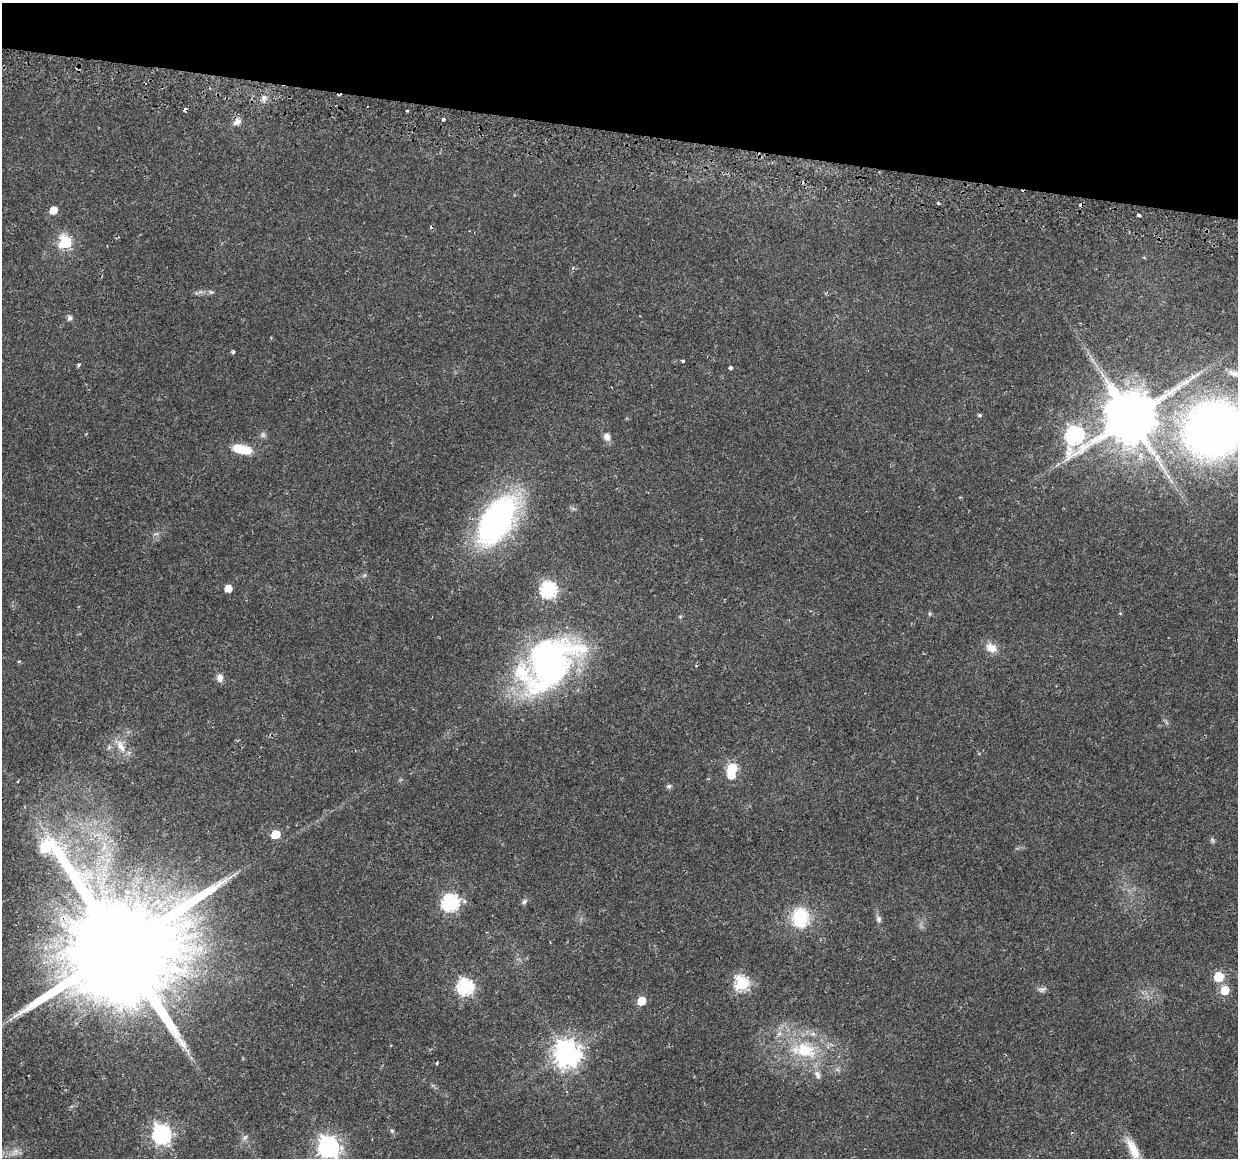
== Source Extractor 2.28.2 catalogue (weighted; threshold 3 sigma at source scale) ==
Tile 2 of 4 x 4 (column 2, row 1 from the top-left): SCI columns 1300-2535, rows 3757-4912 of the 5079 x 5259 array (HDU 1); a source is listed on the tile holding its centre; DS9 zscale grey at full resolution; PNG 1240 x 1160 px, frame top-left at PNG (2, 3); no overlay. Shown black and unused: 11% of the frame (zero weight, under 2 of 3 exposures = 5% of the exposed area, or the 3 px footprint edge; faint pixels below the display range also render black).
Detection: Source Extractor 2.28.2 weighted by HDU 2 'WHT'; one run over the whole footprint, this tile lists its part. Background 0.0172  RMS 0.0026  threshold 0.0119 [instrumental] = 3 sigma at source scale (4.5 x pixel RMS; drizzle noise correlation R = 1.50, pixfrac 1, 0.0396/0.0396 arcsec/px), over >= 5 px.
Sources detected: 67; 1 too faint to see at this stretch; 1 inside a brighter object's white glare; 6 cosmic-ray / hot-pixel residue — not listed; the other 59 listed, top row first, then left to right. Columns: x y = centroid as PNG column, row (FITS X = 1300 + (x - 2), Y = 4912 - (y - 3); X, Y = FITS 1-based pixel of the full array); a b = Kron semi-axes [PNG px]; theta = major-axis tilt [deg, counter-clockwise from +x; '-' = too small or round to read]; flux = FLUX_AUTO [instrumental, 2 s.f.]
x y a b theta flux
264 98 10 8 75 1.4
185 110 4 3 - 2.4
443 120 4 3 - 0.82
237 122 9 7 36 1.9
938 203 4 3 - 0.42
53 210 6 5 - 3.9
1139 215 4 3 - 2.6
65 242 7 6 - 32
572 268 5 4 - 0.5
211 292 7 5 -2 0.53
70 318 5 5 - 1
233 352 3 3 - 1.1
683 361 3 3 - 0.37
79 364 3 3 - 1.2
730 368 4 3 - 1.8
1234 373 20 8 -18 2.8
979 415 3 3 - 1.2
1130 418 16 14 -67 1800
1214 430 51 47 23 190
263 435 7 7 - 0.74
1075 435 12 9 -87 79
607 437 10 8 -73 1.6
243 449 21 9 -14 6.8
497 520 64 33 57 60
228 588 5 5 - 3.9
548 590 7 7 - 61
929 614 6 4 -90 0.33
991 648 16 11 -23 2.9
19 661 4 3 - 0.25
548 664 74 48 43 86
220 678 11 9 -82 1.4
121 746 18 9 -63 3
732 768 6 6 - 18
669 786 6 5 - 0.67
276 834 6 5 - 9
1212 840 9 4 -55 0.49
230 877 10 4 30 1.1
127 892 7 6 - 1.1
524 902 8 6 41 0.73
450 903 8 7 - 67
800 918 26 21 -86 11
879 919 8 6 -76 0.83
120 948 38 30 -82 10000
1219 977 6 6 - 14
742 983 7 6 - 39
465 987 7 7 - 60
1042 989 12 7 11 0.94
1225 990 6 5 - 8.5
641 1001 6 5 - 7.8
804 1050 41 22 -9 16
566 1054 9 9 - 280
437 1063 4 3 - 0.27
817 1074 13 7 -58 1.4
392 1131 5 5 - 0.4
1072 1132 4 2 - 0.22
162 1134 8 7 - 100
245 1138 9 6 62 0.76
328 1147 8 8 - 160
1133 1149 34 12 -64 6
Overlapping masked pixels (flux is a lower limit): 2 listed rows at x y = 185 110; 120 948
Isophote crosses this tile's border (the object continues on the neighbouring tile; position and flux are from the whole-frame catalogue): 3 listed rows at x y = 1234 373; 1214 430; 328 1147